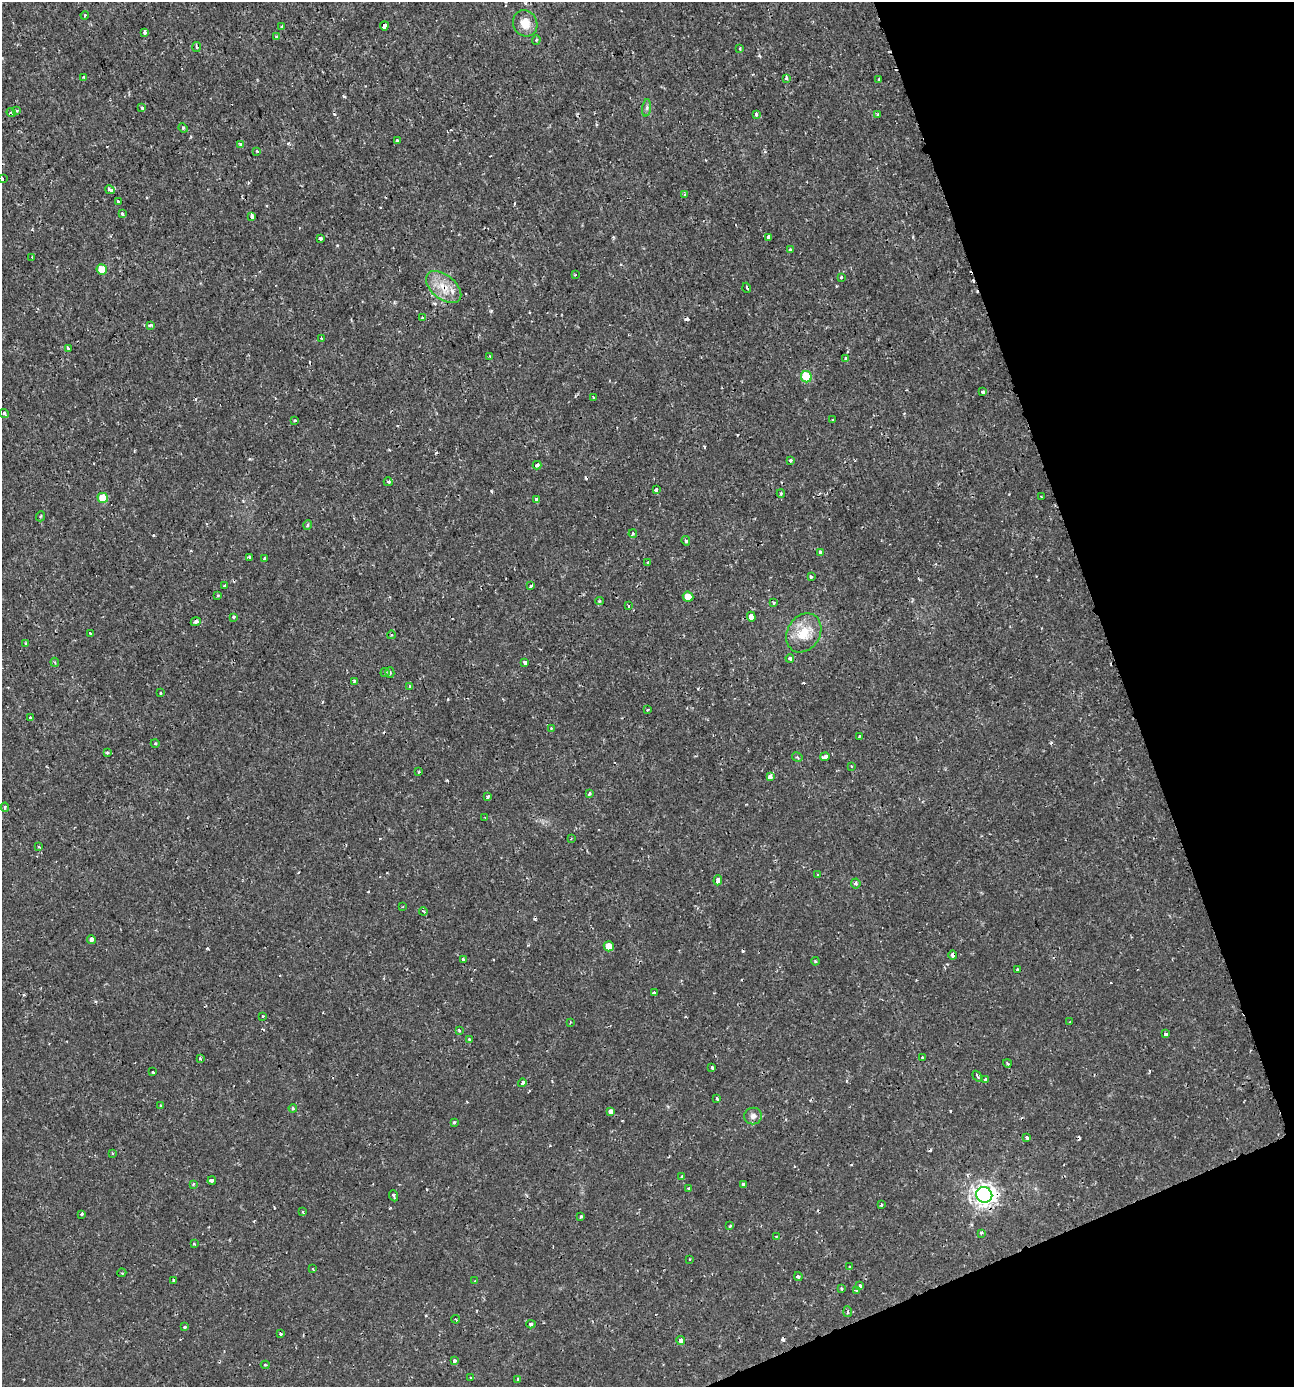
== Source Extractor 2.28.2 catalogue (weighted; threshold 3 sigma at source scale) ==
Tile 12 of 4 x 4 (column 4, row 3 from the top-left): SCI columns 4014-5305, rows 1385-2769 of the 5388 x 5543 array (HDU 1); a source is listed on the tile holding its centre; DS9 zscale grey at full resolution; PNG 1296 x 1389 px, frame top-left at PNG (2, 2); each listed source drawn as its Kron ellipse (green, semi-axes under 4 px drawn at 4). Shown black and unused: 18% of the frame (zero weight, under 2 of 3 exposures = <1% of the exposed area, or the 3 px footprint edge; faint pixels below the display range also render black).
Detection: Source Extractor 2.28.2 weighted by HDU 2 'WHT'; one run over the whole footprint, this tile lists its part. Background 0.00175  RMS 0.001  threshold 0.00458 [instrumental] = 3 sigma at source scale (4.5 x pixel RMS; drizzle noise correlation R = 1.50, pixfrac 1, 0.0396/0.0396 arcsec/px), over >= 5 px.
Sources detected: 196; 21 cosmic-ray / hot-pixel residue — neither listed nor drawn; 1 inside a brighter listed object's ellipse — not listed separately; the other 174 listed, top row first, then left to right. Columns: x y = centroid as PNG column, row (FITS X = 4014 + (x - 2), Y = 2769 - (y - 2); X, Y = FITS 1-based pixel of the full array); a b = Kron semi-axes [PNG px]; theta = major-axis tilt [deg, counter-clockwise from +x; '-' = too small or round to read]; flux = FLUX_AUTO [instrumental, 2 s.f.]
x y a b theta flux
85 15 4 3 - 0.11
525 23 13 12 - 1.4
384 26 4 3 - 0.38
281 27 4 3 - 0.11
145 32 3 3 - 0.98
277 37 4 3 - 0.16
536 40 5 4 - 0.13
197 47 5 3 - 0.13
740 48 3 2 - 0.13
84 77 3 2 - 0.13
786 78 3 3 - 0.33
879 79 3 2 - 0.087
142 108 4 3 - 0.27
647 108 9 4 82 0.24
17 111 4 3 - 0.16
11 113 5 3 - 0.12
756 114 4 3 - 0.24
878 114 4 3 - 0.16
183 128 5 4 - 0.14
397 140 3 3 - 0.11
241 145 4 3 - 0.61
257 151 4 3 - 0.11
2 179 3 3 - 0.44
110 190 5 3 - 0.6
684 194 4 3 - 0.12
118 201 3 3 - 0.34
122 214 3 3 - 0.28
252 217 4 3 - 0.62
768 237 4 3 - 0.3
320 238 3 3 - 0.25
790 250 3 3 - 0.13
32 258 3 3 - 0.087
102 269 5 5 - 1.8
575 275 3 2 - 0.09
841 277 3 3 - 0.15
444 287 20 12 -39 1.8
747 288 5 3 - 0.1
422 318 3 2 - 0.077
150 325 4 3 - 0.34
322 339 3 2 - 0.12
68 348 3 3 - 0.31
490 357 4 3 - 0.098
846 359 4 3 - 0.15
806 377 6 5 - 3.8
983 392 3 3 - 0.31
593 397 3 3 - 0.12
4 413 5 3 - 0.23
295 420 3 3 - 0.13
833 420 3 2 - 0.17
790 460 3 3 - 0.35
537 465 4 3 - 0.25
388 482 4 3 - 0.14
656 490 4 3 - 0.28
781 494 4 3 - 0.18
1041 497 3 2 - 0.099
103 498 5 5 - 2.2
536 499 3 3 - 0.47
41 516 5 3 - 0.11
308 525 4 4 - 0.14
633 534 4 3 - 0.16
686 541 5 4 - 0.2
820 553 4 3 - 0.51
249 557 3 3 - 0.21
265 559 3 3 - 0.28
648 562 4 3 - 0.14
811 576 3 3 - 0.25
224 586 3 3 - 0.11
530 586 3 3 - 0.21
218 596 3 3 - 0.13
688 597 5 5 - 0.97
599 601 4 4 - 0.14
774 603 4 3 - 0.21
628 606 3 2 - 0.13
233 617 3 3 - 0.23
751 617 5 4 - 1.4
196 622 5 4 - 0.29
90 633 3 3 - 0.2
804 633 20 16 58 2.4
391 635 4 3 - 0.095
26 643 3 3 - 0.23
790 658 4 4 - 0.31
55 662 4 3 - 0.17
525 662 4 3 - 0.27
390 672 5 4 - 0.18
385 673 4 4 - 0.14
354 681 3 3 - 0.15
410 686 4 3 - 0.11
161 693 3 3 - 0.14
647 710 4 2 - 0.099
30 718 3 3 - 0.28
551 728 3 3 - 0.081
859 737 3 2 - 0.14
155 743 4 3 - 0.095
107 753 4 3 - 0.11
797 757 5 3 - 0.13
825 757 5 3 - 0.77
851 766 3 2 - 0.078
418 772 4 2 - 0.08
770 777 4 3 - 0.66
589 793 4 3 - 0.14
488 797 4 3 - 0.22
5 807 4 3 - 0.16
485 817 3 2 - 0.075
571 839 3 3 - 0.085
39 847 3 2 - 0.097
818 874 4 3 - 0.072
718 880 5 3 - 1.1
856 883 5 5 - 0.23
403 907 3 2 - 0.12
423 911 4 3 - 0.11
91 939 4 3 - 0.57
609 946 5 5 - 1.2
953 955 4 4 - 0.46
464 959 4 3 - 0.71
815 961 4 3 - 0.098
1018 970 3 3 - 0.21
654 993 3 3 - 0.64
263 1016 3 2 - 0.08
1069 1022 3 2 - 0.22
570 1023 4 3 - 0.093
459 1030 4 2 - 0.087
1166 1034 4 3 - 0.21
469 1039 3 3 - 0.18
923 1057 3 2 - 0.13
200 1058 4 3 - 0.14
1007 1063 4 3 - 0.12
712 1068 3 3 - 0.24
153 1072 3 2 - 0.14
977 1076 6 3 -56 0.16
985 1080 3 3 - 0.11
522 1083 4 3 - 0.2
717 1098 3 3 - 0.29
161 1106 3 3 - 0.11
293 1108 4 3 - 0.13
610 1111 4 4 - 1.2
753 1116 9 8 - 0.48
454 1122 3 3 - 0.21
1027 1137 4 3 - 0.24
112 1153 3 2 - 0.11
682 1177 4 3 - 0.13
212 1180 4 3 - 0.39
193 1184 4 3 - 0.11
743 1184 3 3 - 0.41
689 1188 3 3 - 0.12
984 1195 8 7 - 69
394 1196 6 3 -68 0.24
881 1205 3 2 - 0.13
303 1212 4 3 - 0.16
81 1214 3 2 - 0.17
581 1217 3 2 - 0.12
730 1226 4 3 - 0.12
981 1233 3 3 - 0.17
776 1236 3 2 - 0.078
194 1244 4 3 - 0.1
690 1259 3 2 - 0.07
849 1267 3 2 - 0.11
313 1269 3 2 - 0.067
122 1273 4 2 - 0.099
798 1276 4 4 - 0.21
174 1280 3 3 - 0.32
475 1281 3 2 - 0.1
860 1286 3 3 - 0.29
842 1289 3 3 - 0.28
857 1291 3 3 - 0.29
848 1312 5 3 - 0.16
456 1319 4 3 - 0.13
531 1324 4 3 - 0.27
185 1327 3 3 - 0.18
280 1334 3 3 - 0.16
681 1341 4 4 - 0.43
455 1361 4 3 - 0.23
265 1365 4 4 - 0.15
471 1378 3 3 - 0.2
518 1379 3 3 - 0.35
Overlapping masked pixels (flux is a lower limit): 3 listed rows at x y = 444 287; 953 955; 984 1195
Isophote crosses this tile's border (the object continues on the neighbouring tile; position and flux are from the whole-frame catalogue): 1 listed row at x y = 2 179
Unlisted compact peaks at least as high as the median listed source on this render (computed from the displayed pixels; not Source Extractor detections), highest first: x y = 344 96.